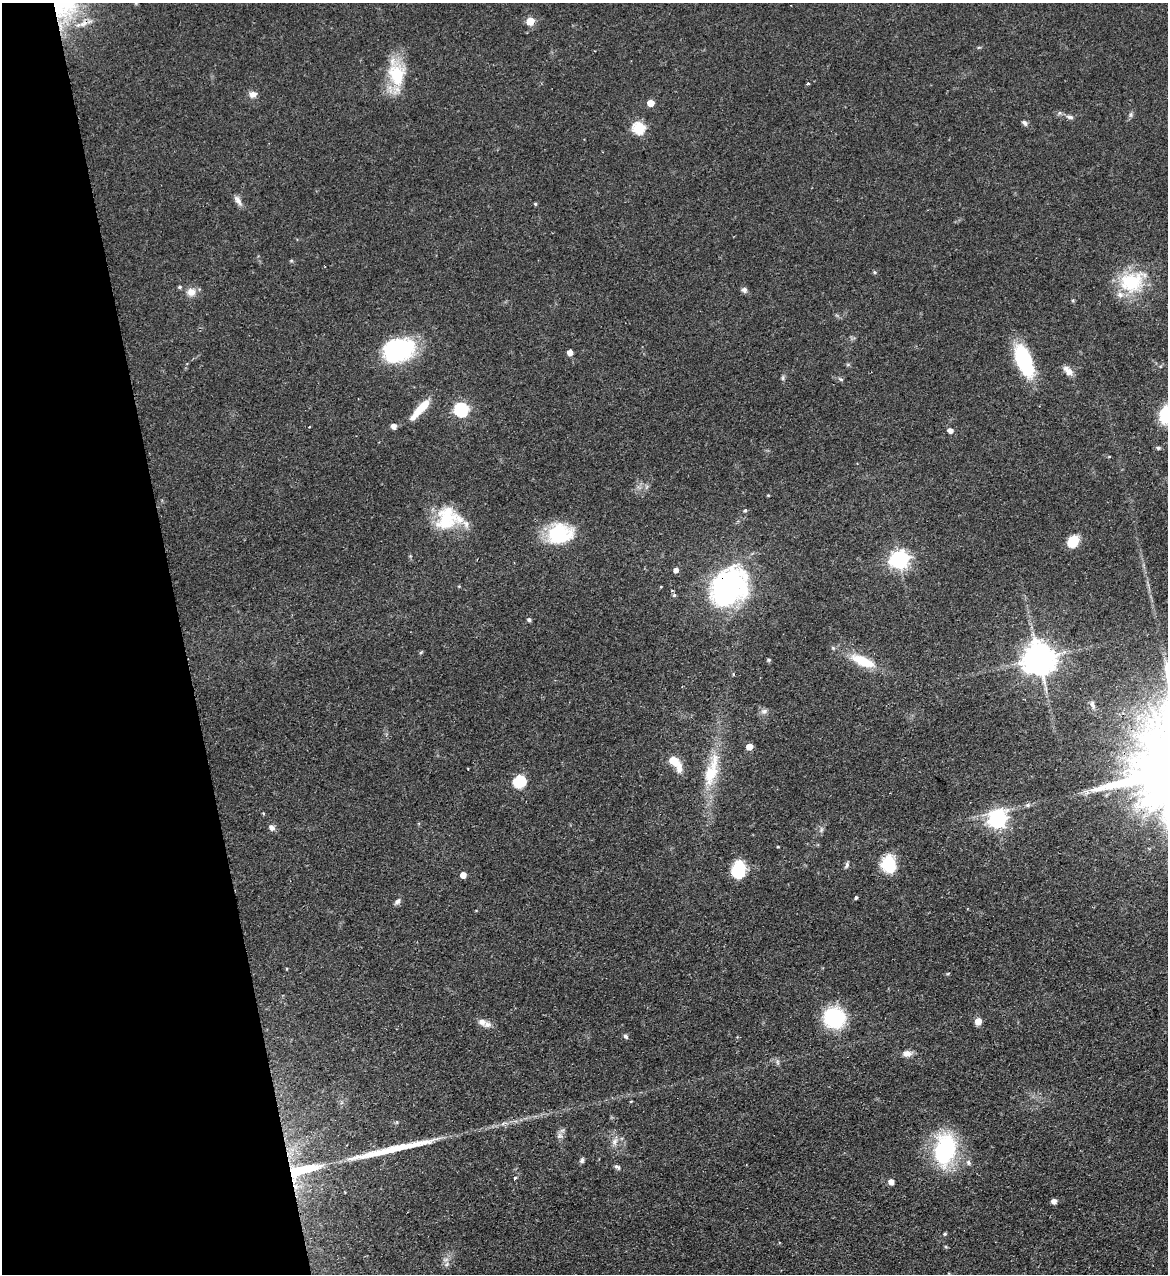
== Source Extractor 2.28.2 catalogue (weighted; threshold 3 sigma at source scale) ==
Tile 5 of 4 x 4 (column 1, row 2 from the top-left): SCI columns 164-1329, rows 2603-3874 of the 5107 x 5203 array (HDU 1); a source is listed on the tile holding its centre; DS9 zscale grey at full resolution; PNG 1170 x 1276 px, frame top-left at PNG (2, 3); no overlay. Shown black and unused: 16% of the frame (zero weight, under 2 of 3 exposures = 3% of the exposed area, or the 3 px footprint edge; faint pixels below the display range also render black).
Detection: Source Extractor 2.28.2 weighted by HDU 2 'WHT'; one run over the whole footprint, this tile lists its part. Background 0.0555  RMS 0.005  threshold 0.0226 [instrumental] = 3 sigma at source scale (4.5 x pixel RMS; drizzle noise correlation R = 1.50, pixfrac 1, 0.05/0.05 arcsec/px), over >= 5 px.
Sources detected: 96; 1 inside a brighter object's white glare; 1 long thin detection or spike segment (spike, bleed or trail) — not listed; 6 inside a brighter listed object's ellipse — not listed separately; the other 88 listed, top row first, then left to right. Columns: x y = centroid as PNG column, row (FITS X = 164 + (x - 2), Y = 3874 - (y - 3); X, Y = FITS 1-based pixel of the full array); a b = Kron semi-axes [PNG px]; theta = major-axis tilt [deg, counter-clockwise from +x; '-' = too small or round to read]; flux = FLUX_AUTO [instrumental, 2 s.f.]
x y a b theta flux
530 21 5 5 - 13
84 23 16 8 24 4.3
396 73 38 22 -78 22
808 84 3 3 - 2.2
253 94 9 7 -9 3
650 103 5 5 - 8
1131 115 9 4 82 0.98
1070 117 11 5 -6 1.7
1025 123 9 6 -48 1.3
639 128 6 6 - 51
238 200 15 7 -57 2.6
535 204 4 4 - 0.56
875 272 5 4 - 0.73
1132 282 34 25 23 27
180 287 5 4 - 0.76
744 290 8 7 - 1.5
191 292 12 11 - 4.2
399 350 33 22 36 50
570 353 5 4 - 3.8
1024 361 35 15 -69 34
1068 371 15 8 -49 3.4
783 378 8 4 82 0.91
841 379 6 4 -29 0.75
424 406 15 8 42 8.9
461 410 6 6 - 78
1167 415 21 16 70 21
413 417 14 7 47 3
394 426 5 5 - 3
309 427 3 2 - 0.36
950 430 5 5 - 2.9
1158 448 6 5 - 0.79
1109 456 5 3 - 0.39
768 495 3 3 - 0.45
745 510 5 4 - 0.82
446 518 31 25 66 23
558 534 21 16 10 38
1073 541 11 8 58 12
899 559 7 7 - 210
676 570 6 5 - 2.3
459 586 4 3 - 0.42
728 587 39 30 47 110
674 595 5 5 - 0.82
529 620 5 5 - 0.92
421 652 6 3 20 0.55
1039 658 9 9 - 990
769 660 5 4 - 0.64
861 661 31 13 -31 13
1092 705 13 6 -73 1.9
764 711 9 7 11 1.7
749 747 5 5 - 6.7
673 760 5 5 - 15
679 768 16 8 -84 4.4
711 774 33 18 72 18
519 782 11 10 - 15
1028 805 7 6 - 1.1
263 813 4 3 - 0.45
997 819 8 7 - 190
272 828 9 7 -45 2.1
821 830 8 4 89 1.1
778 846 4 2 - 0.47
847 865 9 4 74 1.1
890 867 14 9 -70 27
738 870 14 11 78 23
463 875 5 5 - 4.2
856 898 4 3 - 1.1
397 902 11 6 48 1.6
287 969 4 2 - 0.37
948 973 5 3 - 0.47
834 1018 17 16 - 44
978 1021 5 5 - 7.2
482 1022 10 8 -19 2.8
625 1036 7 5 -45 1.1
907 1053 12 7 6 3.2
777 1062 7 4 -89 0.96
631 1101 4 3 - 0.35
560 1136 9 8 - 1.9
614 1142 11 7 71 2.7
945 1150 32 20 77 54
582 1160 7 5 72 1.1
968 1162 7 6 - 1.5
617 1167 9 5 -33 1.1
301 1170 37 9 14 29
515 1178 4 3 - 0.85
891 1182 5 5 - 3.7
1054 1201 4 4 - 2.9
945 1234 5 4 - 0.62
946 1247 5 3 - 0.49
447 1264 6 4 47 1.1
Overlapping masked pixels (flux is a lower limit): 4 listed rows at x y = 84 23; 728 587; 1039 658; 301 1170
Isophote crosses this tile's border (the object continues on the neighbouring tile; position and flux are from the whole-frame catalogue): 1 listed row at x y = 1167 415